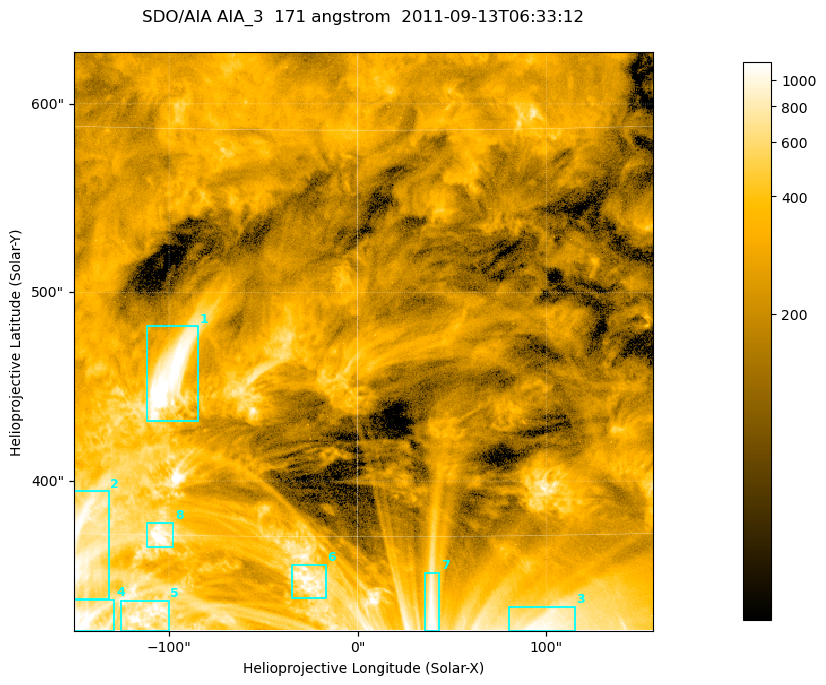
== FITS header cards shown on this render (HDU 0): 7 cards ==
TELESCOP= 'SDO/AIA '
INSTRUME= 'AIA_3   '
WAVELNTH=                  171
WAVEUNIT= 'angstrom'
DATE-OBS= '2011-09-13T06:33:12.34'
CTYPE1  = 'HPLN-TAN'
CTYPE2  = 'HPLT-TAN'

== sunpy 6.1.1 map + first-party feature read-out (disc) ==
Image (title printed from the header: SDO/AIA AIA_3  171 angstrom  2011-09-13T06:33:12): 512 x 512 px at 0.599 arcsec/px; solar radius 953 arcsec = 1590 px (partial field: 3.3% of the solar disc is inside the frame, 100% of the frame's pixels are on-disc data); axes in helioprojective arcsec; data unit not stated in the header (colour bar unlabelled)
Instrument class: DISC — disc imager (sunpy class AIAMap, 171 A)
Bright regions (active regions / flare kernels): reference = the on-disc median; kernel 5 px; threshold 5 sigma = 525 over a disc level ~239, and >= 1.15x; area >= 262 px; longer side >= 6 px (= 3.6 arcsec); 8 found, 8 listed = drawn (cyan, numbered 1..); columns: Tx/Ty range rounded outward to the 2 arcsec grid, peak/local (2 s.f.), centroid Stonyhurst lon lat
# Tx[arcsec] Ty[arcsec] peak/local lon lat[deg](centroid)
1 -112..-84 430..482 6.3 -7 +36
2 -152..-132 336..396 5.2 -10 +30
3 80..116 320..334 4.8 +7 +27
4 -152..-128 320..338 6.4 -10 +27
5 -126..-100 320..338 4.8 -8 +27
6 -36..-16 338..356 4.7 -2 +28
7 36..44 320..352 5.6 +3 +28
8 -112..-98 364..378 5.3 -7 +30